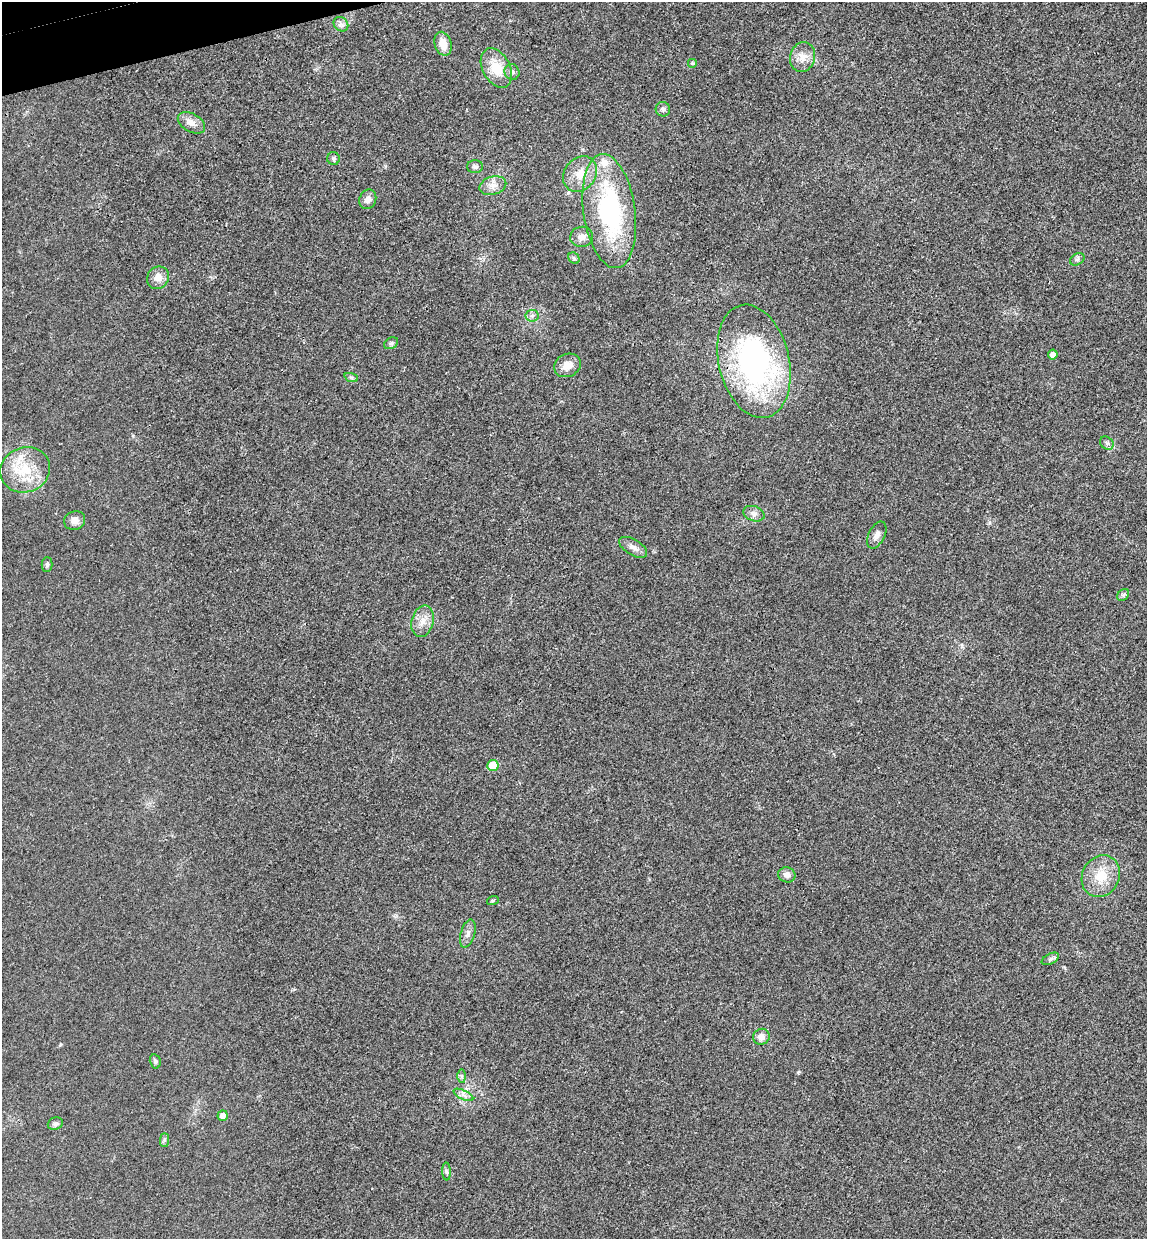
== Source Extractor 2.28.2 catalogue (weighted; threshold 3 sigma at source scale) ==
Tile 11 of 4 x 4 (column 3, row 3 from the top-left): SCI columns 2445-3589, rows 1295-2531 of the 5004 x 5061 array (HDU 1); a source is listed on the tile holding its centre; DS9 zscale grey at full resolution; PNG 1149 x 1241 px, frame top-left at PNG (2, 2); each listed source drawn as its Kron ellipse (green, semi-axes under 4 px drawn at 4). Shown black and unused: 1% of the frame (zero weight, under 3 of 4 exposures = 6% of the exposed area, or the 3 px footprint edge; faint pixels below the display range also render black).
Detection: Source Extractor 2.28.2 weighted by HDU 2 'WHT'; one run over the whole footprint, this tile lists its part. Background 0.0185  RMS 0.0064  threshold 0.0287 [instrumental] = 3 sigma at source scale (4.5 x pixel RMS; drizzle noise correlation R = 1.50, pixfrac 1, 0.05/0.05 arcsec/px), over >= 5 px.
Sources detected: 48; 1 inside a brighter listed object's ellipse — not listed separately; the other 47 listed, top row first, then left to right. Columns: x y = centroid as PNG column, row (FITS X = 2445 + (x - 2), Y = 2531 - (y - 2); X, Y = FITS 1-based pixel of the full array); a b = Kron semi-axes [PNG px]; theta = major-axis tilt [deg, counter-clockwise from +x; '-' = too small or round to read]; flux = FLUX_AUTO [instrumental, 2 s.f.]
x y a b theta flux
341 24 8 6 -45 2.3
443 44 12 8 -75 7.8
803 57 15 12 76 6.6
692 63 5 5 - 0.85
496 68 21 13 -62 16
512 72 8 7 - 2.3
663 109 7 7 - 1.8
191 123 15 9 -29 5.3
333 158 6 6 - 1.5
475 167 7 6 - 1.7
580 174 19 15 53 11
493 186 13 9 15 4.8
368 199 10 8 67 3.6
609 211 57 26 -82 93
582 237 11 10 - 4.3
574 258 6 5 - 0.99
1077 259 8 5 31 1.5
158 278 12 10 51 5.8
532 316 6 6 - 1.8
391 343 7 5 30 1.4
1053 355 5 5 - 3.1
754 361 57 35 -77 150
567 365 14 11 26 6.5
351 377 7 4 -19 1.2
1107 443 7 6 - 1.5
25 470 25 22 21 23
754 514 11 7 -18 2.8
75 521 11 9 18 4.6
877 535 14 8 64 3.5
633 547 16 8 -31 3.8
47 564 7 5 88 1.3
1123 595 7 5 43 1.3
423 621 16 11 75 6.9
493 765 6 5 - 15
787 875 8 7 - 3.7
1101 876 21 18 62 16
493 900 6 4 19 0.72
468 934 14 7 74 3.4
1050 959 9 5 27 1.5
761 1037 8 8 - 4.3
155 1061 7 5 -76 1.3
462 1076 7 4 -89 1.1
463 1095 11 4 -26 2.4
223 1116 5 5 - 3.8
55 1124 8 6 24 1.8
165 1140 7 4 90 1.1
446 1171 9 4 -88 1.4
Unlisted compact peaks at least as high as the median listed source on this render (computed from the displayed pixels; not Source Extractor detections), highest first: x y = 133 436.